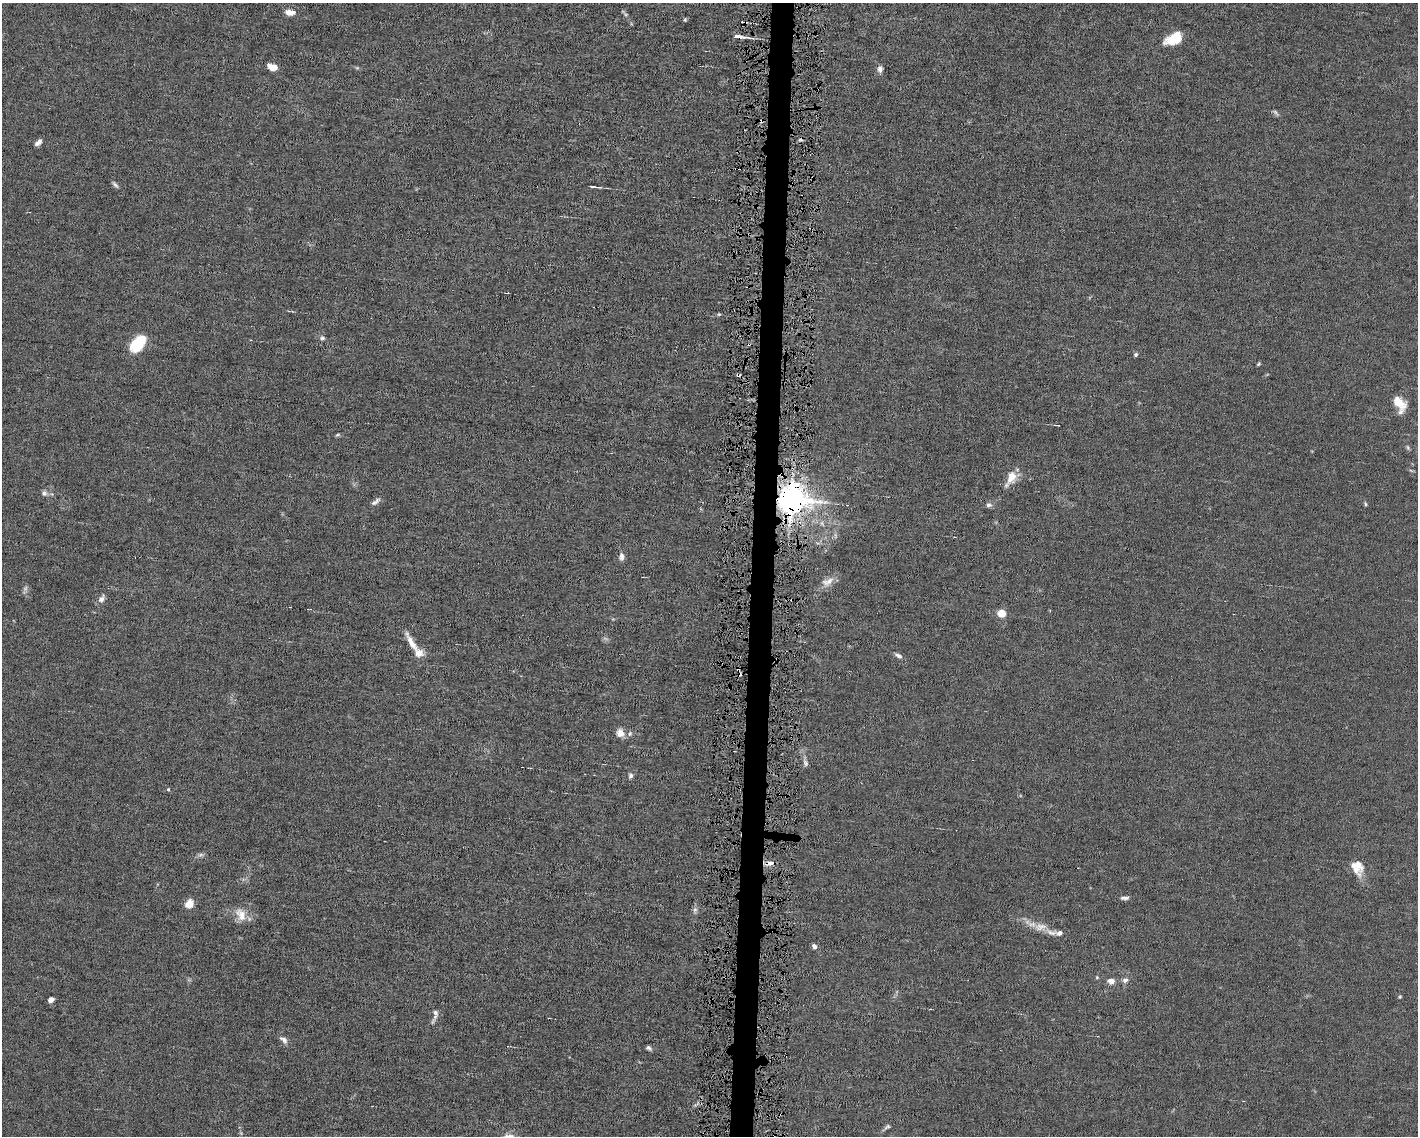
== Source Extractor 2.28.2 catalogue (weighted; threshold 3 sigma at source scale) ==
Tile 8 of 3 x 4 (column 2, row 3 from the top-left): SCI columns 1523-2938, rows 1135-2268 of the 4568 x 4535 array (HDU 1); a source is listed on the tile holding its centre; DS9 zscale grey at full resolution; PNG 1420 x 1138 px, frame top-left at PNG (2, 3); no overlay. Shown black and unused: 2% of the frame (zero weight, under 4 of 8 exposures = <1% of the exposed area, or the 3 px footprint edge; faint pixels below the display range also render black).
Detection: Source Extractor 2.28.2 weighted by HDU 2 'WHT'; one run over the whole footprint, this tile lists its part. Background 0.0157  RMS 0.0024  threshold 0.00967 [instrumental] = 3 sigma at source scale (4.09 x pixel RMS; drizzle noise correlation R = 1.36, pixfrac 0.8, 0.05/0.05 arcsec/px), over >= 5 px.
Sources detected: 69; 5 too faint to see at this stretch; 4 cosmic-ray / hot-pixel residue — not listed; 5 inside a brighter listed object's ellipse — not listed separately; the other 55 listed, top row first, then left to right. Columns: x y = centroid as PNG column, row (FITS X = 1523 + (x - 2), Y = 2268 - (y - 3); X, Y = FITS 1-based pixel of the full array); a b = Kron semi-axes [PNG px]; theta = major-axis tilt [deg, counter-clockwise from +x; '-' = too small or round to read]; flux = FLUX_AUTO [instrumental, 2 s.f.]
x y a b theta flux
288 12 7 7 - 1.4
685 19 5 4 - 0.28
739 37 16 4 -6 1.7
1174 39 19 11 28 5.8
273 67 7 5 -18 3.2
880 69 9 7 -89 0.98
1276 113 13 5 -44 0.54
38 142 8 4 45 1.1
115 185 10 5 -50 0.55
595 187 10 2 -5 0.8
719 314 5 4 - 0.24
322 338 7 6 - 0.57
138 343 21 12 47 7.8
749 344 4 3 - 0.43
1136 354 5 4 - 0.48
1259 364 5 3 - 0.31
738 375 5 4 - 0.44
1400 404 20 12 -61 3.8
1057 425 7 2 -6 0.23
338 435 7 4 19 0.33
1408 447 7 4 -71 0.37
1011 478 19 10 56 3.3
44 493 8 7 - 0.78
791 500 9 8 - 410
376 502 14 5 38 0.83
1365 504 6 4 -70 0.31
989 505 8 6 -2 0.68
621 557 10 7 88 0.97
828 582 20 11 29 2.2
101 599 10 7 58 1
290 607 3 2 - 0.29
1002 613 5 5 - 7.7
411 643 30 7 -61 3
898 656 11 5 -26 0.73
620 733 10 9 - 1.7
805 763 11 6 -70 0.74
630 776 7 5 81 0.66
168 789 5 4 - 0.27
770 863 12 5 2 1.2
1357 867 19 13 -67 3.5
1124 898 10 5 1 0.73
189 903 9 7 61 2.8
695 910 8 6 68 0.63
241 915 19 12 -61 3
1031 924 23 7 -19 2.4
1059 933 9 7 6 0.85
814 946 5 4 - 0.89
1125 980 9 6 21 0.78
1111 981 9 7 1 1.2
1400 997 5 4 - 0.23
51 1000 5 4 - 1.3
435 1012 25 7 75 1.2
283 1040 13 8 -44 1
649 1048 7 5 -35 0.54
887 1127 10 5 38 0.53
Overlapping masked pixels (flux is a lower limit): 5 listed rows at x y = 739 37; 749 344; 738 375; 791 500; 770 863